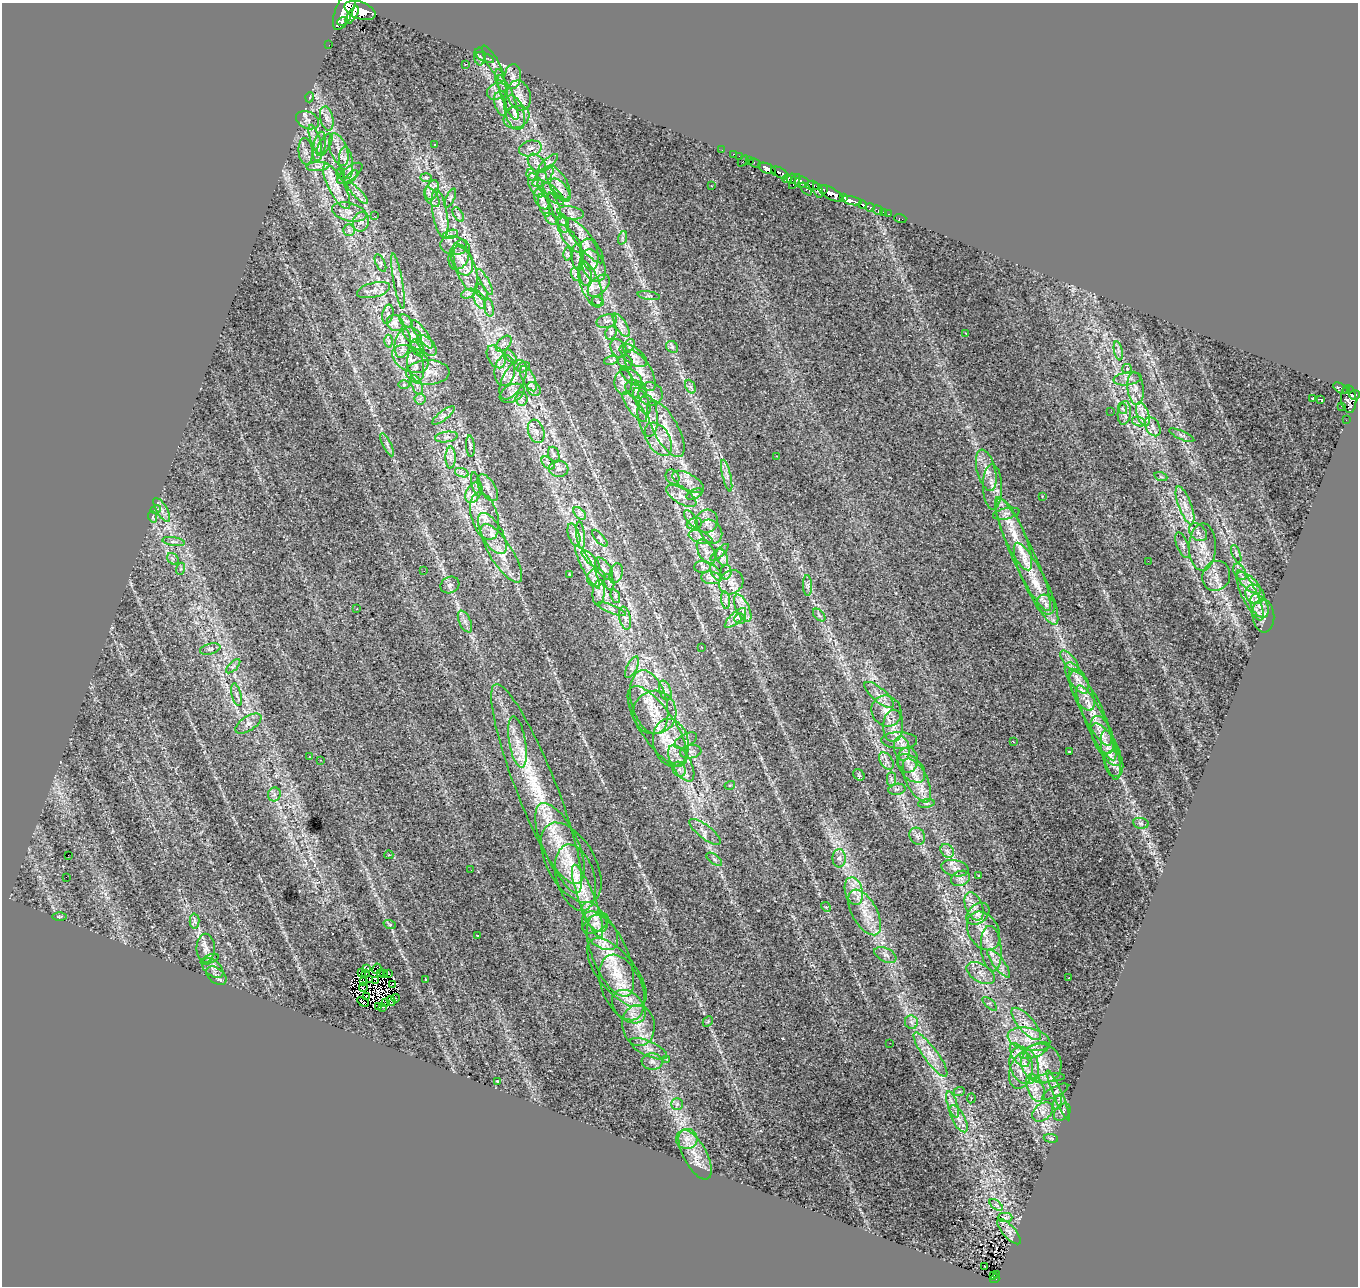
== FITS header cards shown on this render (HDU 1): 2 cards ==
NAXIS1  =                 1356
NAXIS2  =                 1284

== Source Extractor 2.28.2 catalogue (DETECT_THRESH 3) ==
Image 1356 x 1284 px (HDU 1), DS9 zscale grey, 1 PNG px = 1 image px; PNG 1360 x 1288 px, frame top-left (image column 1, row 1284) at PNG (2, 3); each listed source drawn as its Kron ellipse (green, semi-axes under 4 px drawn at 4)
Background 0.789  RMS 0.016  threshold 0.048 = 3 sigma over >= 5 px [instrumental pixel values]
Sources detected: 418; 8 with non-positive FLUX_AUTO (blend fragments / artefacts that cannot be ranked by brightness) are neither listed nor drawn; the other 410 listed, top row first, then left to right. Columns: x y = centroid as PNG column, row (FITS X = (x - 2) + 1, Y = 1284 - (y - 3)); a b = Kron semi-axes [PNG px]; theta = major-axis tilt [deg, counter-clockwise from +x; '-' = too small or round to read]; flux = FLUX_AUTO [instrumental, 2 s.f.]
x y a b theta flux
344 10 21 8 68 4300
360 10 16 8 -19 4200
352 15 10 4 58 1300
343 21 5 4 - 310
329 45 2 2 - 6.1
480 57 9 5 -84 2.9
485 58 9 3 -24 2.3
493 63 20 5 -60 4.7
465 64 3 2 - 0.52
513 76 12 8 85 6.8
501 81 12 4 -74 3.9
497 91 10 8 27 6.8
519 95 15 11 -72 13
310 97 5 3 - 0.93
508 98 24 6 -68 9.3
500 104 12 6 -75 5.5
515 112 17 9 -73 12
517 117 13 10 28 11
327 118 12 6 -77 6
308 120 12 8 -27 6.2
315 139 15 5 -72 7
435 144 2 2 - 0.74
324 145 12 5 60 5.2
319 146 15 6 79 7.4
530 148 11 7 15 6.5
339 150 17 8 -70 12
722 150 2 2 - 2.1
306 151 13 7 -86 5.9
733 154 3 2 - 22
739 156 2 2 - 8.9
749 160 3 3 - 12
743 161 6 2 45 50
346 163 16 7 -84 8.7
537 163 11 7 -47 6
548 163 12 4 41 3.9
755 163 6 3 -24 49
318 166 11 4 4 4.8
767 168 9 5 -22 1400
341 173 6 3 89 1.1
350 173 15 6 37 6.3
779 173 9 5 -26 820
532 175 6 5 - 2.7
351 177 9 3 45 2.2
426 177 6 4 -2 1.7
543 177 13 6 45 6
787 179 5 3 - 230
791 179 5 4 - 340
558 182 19 8 -58 13
795 182 8 3 57 430
802 182 7 5 -8 500
536 185 13 7 -64 6.9
812 185 6 4 -4 350
337 186 25 8 -63 17
711 186 2 2 - 0.75
806 189 7 4 -49 220
823 189 3 2 - 150
432 190 10 6 72 5.2
560 190 13 7 -52 7.2
818 190 8 4 -69 580
551 192 17 6 -41 6.6
357 193 14 4 -46 5
831 194 14 5 -29 3000
432 197 11 6 -57 4.9
844 197 3 3 - 600
450 198 10 4 66 2.2
542 199 11 6 -66 5.5
852 201 10 4 -13 1500
544 205 12 5 -72 4.9
862 205 4 3 - 280
555 206 14 4 -68 3.4
870 207 4 3 - 280
878 210 5 3 - 31
349 212 17 9 -13 10
883 212 2 2 - 7.1
440 213 24 7 -80 13
570 213 13 6 -8 5.5
458 214 8 4 -58 2.5
889 214 3 2 - 12
374 216 2 2 - 25
900 218 6 3 -18 15
551 219 7 4 -45 2.3
361 222 10 8 69 5.8
563 223 9 5 -77 3
349 230 5 5 - 2.7
450 234 8 4 15 2.4
622 238 7 4 72 2
570 239 17 6 -51 6.8
585 241 28 8 -51 14
453 246 13 9 -7 7.8
567 254 6 4 -90 1.8
589 254 16 9 -79 9.6
459 255 15 10 71 9.6
578 257 13 6 -86 4.4
462 261 15 9 -64 11
380 263 9 4 -64 2.8
593 266 17 11 -64 15
466 268 24 9 -71 18
575 274 7 4 -73 2.3
585 274 12 6 -86 5
398 281 28 4 -79 7.3
485 282 15 4 -61 4
590 284 24 9 -70 17
599 286 13 8 45 8.5
373 290 17 7 14 6.6
482 292 9 5 -60 3
468 294 7 4 19 3.2
649 296 11 4 -9 2.5
480 300 10 5 -66 4.7
598 302 6 4 -18 1.5
489 308 9 4 -80 2.5
388 314 10 5 77 3.2
406 321 8 5 -45 2.7
607 321 10 6 14 5.4
395 323 8 7 - 7.5
621 325 13 5 -58 6.8
611 333 7 5 68 2.8
966 333 3 3 - 6.5
422 334 17 5 -55 5.8
412 335 10 6 -34 3.7
389 341 6 4 89 1.9
403 343 15 7 80 8.5
504 344 10 5 45 4
427 345 12 7 -49 5.5
629 346 7 5 61 3.1
672 347 6 5 - 2.4
418 348 9 5 -59 3
618 349 10 7 -59 5.3
1118 351 10 4 -78 3.3
633 356 16 8 -37 8.8
496 357 12 8 -60 8.4
511 357 8 4 -54 2.4
410 359 19 12 -26 16
611 360 7 4 16 1.9
625 362 8 6 -37 3.4
416 366 16 8 -80 8.2
523 367 7 5 18 1.9
1127 369 5 5 - 1.9
505 371 15 10 83 11
640 371 23 10 -57 17
428 372 22 12 1 16
631 376 13 6 -39 4.9
528 379 14 6 -64 5.8
1127 379 14 6 8 6
513 380 21 10 63 15
623 382 12 9 -90 6
404 385 5 3 - 1.2
417 385 10 5 -66 4
690 387 7 4 -65 2.7
1135 388 16 8 -83 8
1341 388 8 4 -32 180
534 389 7 6 - 3.6
636 389 11 8 -30 5.4
1347 390 4 3 - 200
512 393 13 8 26 7.7
650 394 12 11 - 9.9
1354 395 5 4 - 520
1313 398 3 3 - 45
420 399 5 5 - 2.3
521 399 6 6 - 3.5
1320 399 2 2 - 4900
1349 399 14 7 -86 640
642 401 14 6 -61 5.9
1341 406 2 2 - 11
634 407 18 6 -52 5.8
1122 409 6 3 -70 1
1111 411 2 2 - 1.2
1124 413 12 6 83 5.5
1143 414 12 6 -72 8.5
443 415 14 4 37 4.4
648 416 21 10 -84 13
1346 420 2 2 - 3.4
1139 422 7 4 -18 2.7
1153 427 10 7 -60 5.1
666 429 31 12 -61 22
536 431 12 8 -72 6.7
1182 435 13 3 -24 2.3
446 437 11 5 7 3.9
658 439 18 11 -58 14
387 445 13 3 -65 3
470 446 11 4 -85 2.1
554 455 8 5 -72 2.6
776 456 2 2 - 0.6
450 458 11 5 90 5.1
548 463 8 4 -45 3
559 469 10 8 -6 5.5
986 470 21 9 -76 13
462 473 7 4 -18 2.6
727 476 16 2 -77 3.5
672 477 8 6 -53 3.3
1161 477 6 4 -19 1.4
688 482 17 8 -30 9.3
476 484 12 4 -77 2.9
992 487 22 9 -89 13
487 488 15 7 -57 6.7
474 492 11 7 61 7.9
695 494 9 4 26 2.1
681 496 17 7 -31 7.9
1042 496 3 3 - 1.1
1185 505 20 6 -69 11
156 509 5 3 - 1.1
162 510 13 5 -59 5.9
580 513 7 4 -44 3.1
1006 514 13 5 12 4.3
484 516 24 13 -73 24
153 517 6 3 -72 1
691 519 10 5 -55 3.6
707 521 12 11 - 7.5
694 524 8 5 19 2.7
711 532 13 10 -51 7.9
1198 532 10 7 -43 5.6
492 534 23 10 -60 16
1014 534 39 10 -67 30
574 535 12 5 -72 4.9
581 535 14 4 -84 4.5
700 537 12 6 -19 4.9
600 538 10 4 -48 2.5
174 542 11 4 -8 3.1
1183 545 13 5 -68 4.4
1202 547 23 13 89 19
706 552 13 7 -60 5.9
720 552 12 4 43 2.1
501 553 34 11 -58 24
1023 554 62 11 -65 50
1236 554 9 3 -68 2.1
722 557 9 5 -67 3.9
173 559 6 5 - 2.7
591 559 12 3 -45 3.3
1148 561 3 2 - 0.83
588 567 24 5 -62 12
702 567 8 6 1 2.6
180 569 6 4 70 1.7
604 569 13 6 -55 4.3
424 571 2 2 - 0.51
726 572 7 5 88 2.8
1240 572 9 5 -61 4.1
616 573 10 6 73 3.9
716 573 9 3 -58 2.8
569 574 3 2 - 0.7
1216 576 15 13 62 11
596 578 9 9 - 7.1
711 578 10 6 -8 4.8
609 582 8 4 -76 2.5
731 582 13 11 42 9.6
1249 583 15 6 -41 8.8
1036 584 45 10 -64 34
450 585 10 8 26 4.2
808 585 10 4 -88 3
599 593 13 6 85 6.2
1255 594 10 9 - 8.3
1250 595 27 7 -64 17
615 596 7 4 -72 2.1
726 600 9 4 -82 2.6
1046 605 10 8 -59 6.7
1259 606 13 8 -61 10
743 608 14 6 -64 7.5
357 609 3 3 - 0.74
612 609 15 3 -21 3.6
819 615 7 4 -46 2.4
1263 616 17 11 -85 9.6
625 618 12 5 -78 4.7
735 618 13 5 42 5.8
740 619 5 5 - 2.2
465 622 12 5 -65 4.7
702 647 3 3 - 20
210 649 10 5 13 3.2
1070 661 13 5 -50 5.8
233 666 9 3 45 2
632 667 12 5 64 3.9
1077 678 18 8 -56 11
665 690 10 6 -73 3.7
1082 691 21 9 -65 15
237 695 11 4 -76 3
879 695 18 7 -41 9
649 702 33 17 -74 36
1090 707 43 10 -63 29
886 711 16 14 -55 15
655 712 22 21 - 26
1096 723 41 9 -65 24
248 724 15 7 32 5.9
657 726 47 17 -56 46
893 726 16 10 87 12
1102 735 20 10 -69 11
899 740 18 8 -1 9.7
686 741 12 6 28 5.2
1013 741 3 2 - 0.68
517 742 26 8 -80 19
671 743 24 17 -78 32
1106 745 24 9 -59 14
902 749 12 8 -79 8.5
691 752 11 6 9 4.7
1069 752 3 2 - 0.94
1111 755 25 8 -76 13
309 757 3 2 - 1.2
320 760 2 2 - 0.69
908 760 12 10 88 8.8
886 761 10 6 -56 4.6
681 763 20 9 -60 15
1114 764 13 9 -78 6.9
911 768 17 10 -47 12
679 769 8 6 -62 4.6
859 775 6 5 - 1.7
891 779 7 4 90 2.6
917 781 24 10 -63 19
730 785 5 3 - 1.3
537 789 112 20 -68 120
897 789 8 5 9 2.8
274 794 7 6 - 3.1
926 803 8 4 8 2.4
1141 823 8 5 -7 2.7
705 832 19 6 -37 7.8
917 836 9 7 -55 4.2
560 843 44 17 -64 51
947 851 7 6 - 3.5
68 855 2 2 - 19
389 855 4 3 - 0.96
839 858 9 6 88 4.6
714 859 9 4 -36 2.7
571 863 44 24 -60 58
955 868 14 8 -11 7.3
471 870 2 2 - 1.6
979 875 3 3 - 1.7
66 877 2 2 - 100
576 878 34 19 -74 42
960 878 10 7 23 5.1
854 891 14 8 -76 12
588 901 39 8 -70 30
974 906 15 8 -68 9.3
826 907 5 4 - 1.3
865 912 25 12 -61 24
978 914 13 9 41 8.9
60 916 7 3 1 1.2
595 917 17 9 -52 12
195 921 7 5 -89 2.8
596 923 14 8 30 7.4
390 925 6 4 -19 1.5
600 931 22 14 -49 23
983 931 20 15 -60 19
478 936 4 2 - 1.4
206 948 14 9 -89 8.1
991 949 23 10 -84 16
885 955 12 6 -25 4.8
610 956 44 17 -67 50
209 959 9 3 22 1.8
999 963 17 5 -52 8.6
213 968 12 7 -39 5.8
367 968 3 3 - 1.1
377 969 5 2 - 0.29
361 973 2 2 - 0.96
366 973 3 2 - 1.1
384 973 3 2 - 1.5
617 973 41 19 -52 43
981 973 15 8 -30 8.9
381 974 2 2 - 1
388 974 3 2 - 3
216 976 12 7 -39 4.6
1069 978 2 2 - 0.82
426 979 3 2 - 1
370 980 4 2 - 1.8
376 981 3 2 - 0.84
364 982 4 2 - 0.5
392 984 4 2 - 1.1
363 987 4 3 - 1.2
622 987 34 20 -67 42
366 996 3 2 - 1.3
396 998 4 3 - 1.4
391 1001 5 2 - 1.2
363 1002 6 2 -32 3
385 1003 3 2 - 2
990 1004 9 3 -43 1.9
379 1007 3 2 - 1.5
382 1007 2 2 - 1.9
629 1007 19 13 -45 21
708 1021 6 4 47 1.5
911 1022 7 6 - 3.8
1026 1024 20 8 -49 13
638 1025 20 16 -81 24
1029 1039 22 11 -12 21
890 1043 2 2 - 0.44
649 1049 20 7 -24 10
1035 1051 16 6 23 8.5
930 1055 27 7 -54 15
1020 1055 14 7 -55 9.9
667 1059 4 3 - 0.79
652 1061 10 8 -5 5.7
1041 1063 20 19 - 28
1024 1065 19 14 -70 25
1021 1071 18 11 76 18
1049 1078 16 4 5 3.7
497 1081 3 3 - 0.91
1035 1088 15 8 -68 11
959 1092 6 3 20 1.3
1055 1092 14 5 27 3.2
1058 1095 27 4 -67 7.6
971 1098 5 4 - 1.8
1057 1103 7 4 71 2.8
677 1104 5 5 - 2.4
952 1104 14 5 -72 6
1043 1112 12 8 38 7.5
1062 1112 10 7 48 3.7
959 1119 15 6 -62 8.2
1051 1138 7 3 -9 1.5
687 1139 11 10 - 9.2
695 1155 27 11 -62 20
996 1205 8 4 -37 2
1005 1218 7 4 0 2.7
1009 1232 16 6 -48 6
985 1266 3 2 - 2.9
997 1274 2 2 - 8.1
993 1276 3 3 - 13
995 1279 5 3 - 60
At the frame edge (FLAGS 8, measured only in part): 1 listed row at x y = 344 10
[8 non-positive-flux detections neither listed nor drawn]